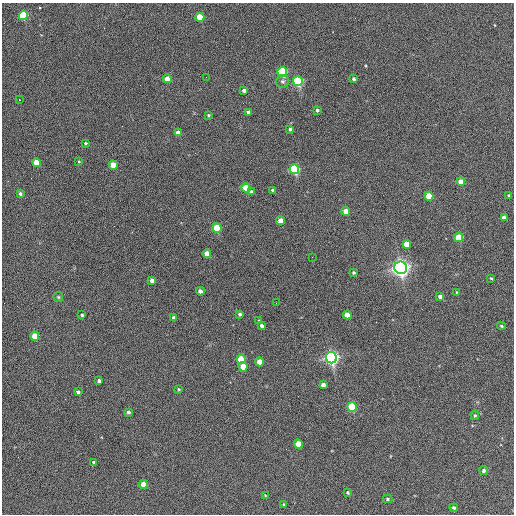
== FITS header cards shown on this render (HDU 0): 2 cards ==
NAXIS1  =                  512 / Axis length
NAXIS2  =                  512 / Axis length

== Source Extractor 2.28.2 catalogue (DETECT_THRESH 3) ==
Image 512 x 512 px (HDU 0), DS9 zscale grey, 1 PNG px = 1 image px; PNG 516 x 516 px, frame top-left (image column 1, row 512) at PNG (2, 3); each listed source drawn as its Kron ellipse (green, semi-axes under 4 px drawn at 4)
Background 398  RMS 22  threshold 64.6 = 3 sigma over >= 5 px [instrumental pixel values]
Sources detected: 72; all 72 listed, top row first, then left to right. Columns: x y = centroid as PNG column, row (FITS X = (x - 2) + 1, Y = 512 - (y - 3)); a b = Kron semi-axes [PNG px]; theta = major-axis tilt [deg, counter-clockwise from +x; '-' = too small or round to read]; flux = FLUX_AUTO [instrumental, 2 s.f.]
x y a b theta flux
23 15 4 4 - 1.0e+05
200 17 4 4 - 3.9e+04
282 72 5 4 - 1.8e+05
206 77 2 2 - 7.4e+02
167 79 4 4 - 2.0e+04
354 79 3 3 - 3.3e+03
283 81 7 6 - 3.7e+03
298 81 5 5 - 2.4e+05
244 90 4 3 - 4.8e+03
20 100 2 2 - 1.1e+03
317 110 4 3 - 2.6e+03
248 112 4 3 - 4.0e+03
209 115 3 3 - 1.7e+03
290 129 4 3 - 3.1e+03
178 133 4 4 - 1.3e+04
85 143 4 4 - 2.2e+03
79 161 4 3 - 1.3e+03
36 163 4 4 - 3.0e+04
113 165 4 4 - 2.5e+04
294 169 5 4 - 2.2e+05
461 182 4 4 - 2.4e+04
246 188 4 4 - 4.1e+04
273 190 3 3 - 2.9e+03
251 191 4 3 - 2.2e+03
20 194 3 3 - 3.3e+03
429 196 4 4 - 4.9e+04
509 196 3 3 - 2.5e+03
346 211 4 4 - 2.4e+04
504 218 4 4 - 8.6e+03
280 221 4 4 - 1.8e+04
217 228 4 4 - 8.2e+04
459 238 5 4 - 5.9e+04
407 244 4 4 - 3.0e+04
207 253 4 4 - 1.5e+04
312 257 2 2 - 7.0e+02
401 268 6 6 - 1.0e+06
353 273 4 3 - 2.6e+03
491 278 3 3 - 1.6e+03
152 281 4 4 - 1.0e+04
200 291 4 4 - 7.0e+03
457 292 3 3 - 1.3e+03
58 297 5 5 - 1.7e+03
440 297 4 3 - 6.2e+03
276 303 2 2 - 7.2e+02
240 314 4 4 - 3.2e+03
82 315 3 3 - 2.1e+03
347 315 4 4 - 2.0e+04
174 318 4 3 - 4.4e+03
259 320 3 3 - 1.2e+03
262 326 3 3 - 4.2e+03
501 326 4 3 - 1.9e+03
35 336 4 4 - 3.0e+04
331 358 5 5 - 7.0e+05
241 359 5 4 - 7.1e+04
259 362 4 4 - 2.2e+04
243 367 4 4 - 2.9e+04
99 381 3 3 - 3.6e+03
323 385 4 4 - 7.4e+03
179 389 4 3 - 1.4e+03
78 392 3 3 - 3.2e+03
352 407 5 4 - 1.3e+05
128 412 4 4 - 3.8e+03
475 415 5 4 - 1.8e+03
298 444 4 4 - 3.2e+04
94 462 3 3 - 2.4e+03
484 470 4 4 - 4.3e+03
143 485 4 4 - 1.9e+04
348 493 4 4 - 1.8e+03
265 495 3 2 - 8.7e+02
388 499 5 4 - 2.1e+03
284 505 3 3 - 2.2e+03
454 508 4 3 - 2.9e+03